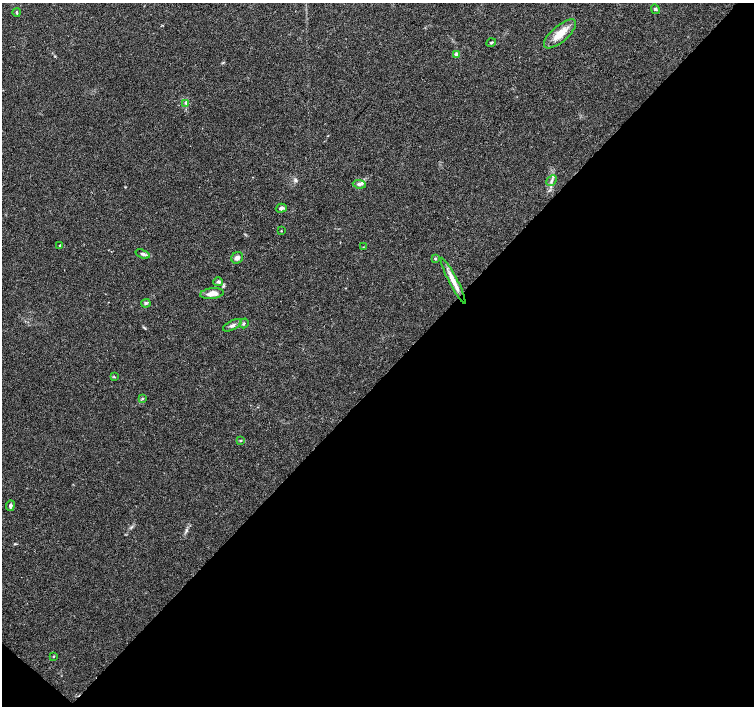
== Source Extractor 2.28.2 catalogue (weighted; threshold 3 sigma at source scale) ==
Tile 15 of 4 x 4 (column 3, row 4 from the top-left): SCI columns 3008-4510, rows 167-1574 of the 6020 x 6029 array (HDU 1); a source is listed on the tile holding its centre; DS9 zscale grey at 2 x 2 block average (1 PNG px = mean of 2 x 2 image px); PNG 756 x 708 px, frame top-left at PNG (2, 3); each listed source drawn as its Kron ellipse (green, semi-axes under 4 px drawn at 4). Shown black and unused: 47% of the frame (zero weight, under 3 of 4 exposures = <1% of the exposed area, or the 3 px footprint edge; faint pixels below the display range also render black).
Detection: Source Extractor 2.28.2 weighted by HDU 2 'WHT'; one run over the whole footprint, this tile lists its part. Background 0.0514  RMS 0.0037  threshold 0.0167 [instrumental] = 3 sigma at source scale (4.5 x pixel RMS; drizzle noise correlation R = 1.50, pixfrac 1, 0.0396/0.0396 arcsec/px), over >= 5 px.
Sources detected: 27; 1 inside a brighter listed object's ellipse — not listed separately; the other 26 listed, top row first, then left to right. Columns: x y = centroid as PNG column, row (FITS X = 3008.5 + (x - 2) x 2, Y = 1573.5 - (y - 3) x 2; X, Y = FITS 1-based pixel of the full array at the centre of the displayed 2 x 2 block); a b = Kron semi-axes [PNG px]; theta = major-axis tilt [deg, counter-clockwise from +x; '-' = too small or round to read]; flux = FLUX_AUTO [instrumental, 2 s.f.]
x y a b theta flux
655 9 5 4 - 1.4
17 12 4 3 - 0.83
560 34 20 8 41 13
491 43 5 3 - 1.1
457 54 4 3 - 3.8
186 103 3 3 - 1
552 180 6 3 46 1.7
359 184 6 4 -6 2.3
281 208 5 4 - 2.5
281 231 2 2 - 0.47
59 245 3 2 - 0.53
363 247 3 2 - 0.5
143 254 7 4 -21 2.2
237 258 6 5 - 3.5
435 259 4 3 - 0.87
453 281 26 4 -63 9.9
218 282 5 4 - 1.9
212 293 12 5 7 7.3
146 303 5 4 - 1.5
244 323 5 2 - 0.87
232 325 10 4 27 3.1
114 377 3 2 - 0.63
143 398 3 3 - 0.76
240 440 4 3 - 0.83
10 506 5 3 - 2.7
54 656 3 2 - 0.53
Diffuse or blended objects may show on this block-average render without a row.